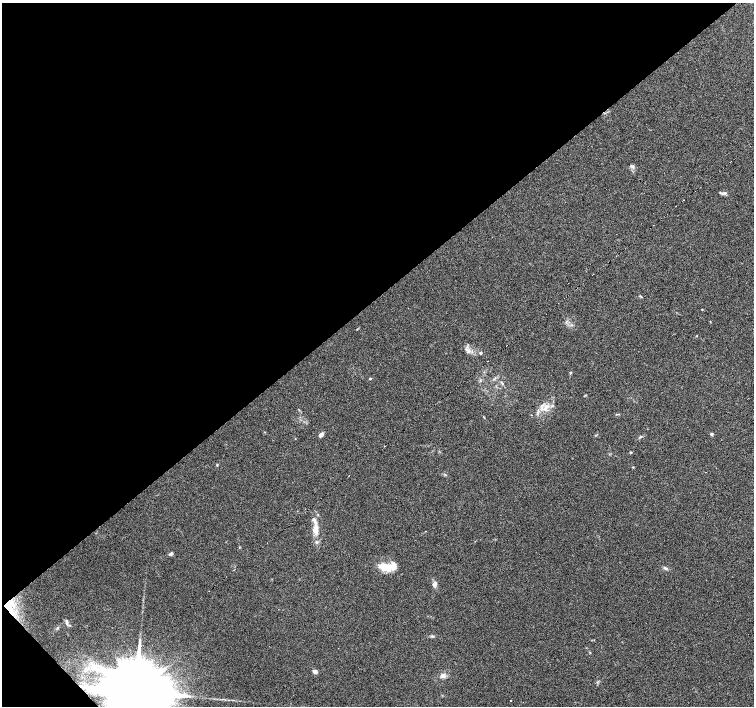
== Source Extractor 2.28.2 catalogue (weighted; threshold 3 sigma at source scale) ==
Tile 5 of 4 x 4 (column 1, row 2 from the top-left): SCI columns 1-1503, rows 2959-4365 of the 6015 x 5983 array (HDU 1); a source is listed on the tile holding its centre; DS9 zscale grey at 2 x 2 block average (1 PNG px = mean of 2 x 2 image px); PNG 756 x 708 px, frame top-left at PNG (2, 3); no overlay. Shown black and unused: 43% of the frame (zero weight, under 4 of 7 exposures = <1% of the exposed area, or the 3 px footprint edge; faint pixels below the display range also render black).
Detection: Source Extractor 2.28.2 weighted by HDU 2 'WHT'; one run over the whole footprint, this tile lists its part. Background 0.0919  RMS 0.0039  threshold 0.0158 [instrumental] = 3 sigma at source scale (4.09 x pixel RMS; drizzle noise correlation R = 1.36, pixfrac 0.8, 0.0396/0.0396 arcsec/px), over >= 5 px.
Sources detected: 51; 4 cosmic-ray / hot-pixel residue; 1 long thin detection or spike segment (spike, bleed or trail) — not listed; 4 inside a brighter listed object's ellipse — not listed separately; the other 42 listed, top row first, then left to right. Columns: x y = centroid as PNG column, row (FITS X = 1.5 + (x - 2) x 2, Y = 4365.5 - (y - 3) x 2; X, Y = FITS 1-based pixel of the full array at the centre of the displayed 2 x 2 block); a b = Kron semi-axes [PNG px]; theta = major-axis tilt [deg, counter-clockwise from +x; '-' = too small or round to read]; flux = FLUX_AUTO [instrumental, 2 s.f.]
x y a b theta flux
633 167 6 3 -90 1.8
724 193 9 3 10 2
683 200 2 2 - 1.7
676 206 2 2 - 2.3
593 274 2 2 - 0.37
640 296 5 2 - 0.69
564 298 2 2 - 0.48
702 309 3 2 - 0.5
566 322 3 2 - 0.75
710 322 3 2 - 0.39
696 336 3 2 - 0.46
506 346 2 2 - 0.71
469 351 6 3 34 1.9
480 353 3 3 - 0.88
488 361 2 2 - 1.9
570 372 4 2 - 0.67
370 379 3 2 - 1.3
480 381 3 2 - 0.66
552 405 4 3 - 1.2
546 407 6 4 -84 3.5
537 413 5 3 - 1.4
617 414 5 2 - 0.7
321 434 6 3 39 3.1
711 434 3 3 - 1.9
640 437 5 2 - 0.98
217 465 3 2 - 0.58
633 467 3 2 - 0.48
445 475 4 2 - 0.62
318 515 3 2 - 0.59
316 529 12 6 82 7.7
317 542 5 3 - 1.1
171 554 6 3 21 1.9
388 567 18 11 20 14
666 568 7 4 -19 1.8
434 584 6 5 - 3.2
9 606 21 14 -75 21
67 621 4 3 - 1.2
432 636 5 3 - 1.1
315 672 5 4 - 3.1
443 676 6 5 - 3.4
136 691 19 13 33 17000
511 701 2 2 - 9.7
Overlapping masked pixels (flux is a lower limit): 2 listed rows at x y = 9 606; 136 691
Isophote crosses this tile's border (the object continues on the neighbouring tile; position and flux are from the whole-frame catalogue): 1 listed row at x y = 136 691
Diffuse or blended objects may show on this block-average render without a row.